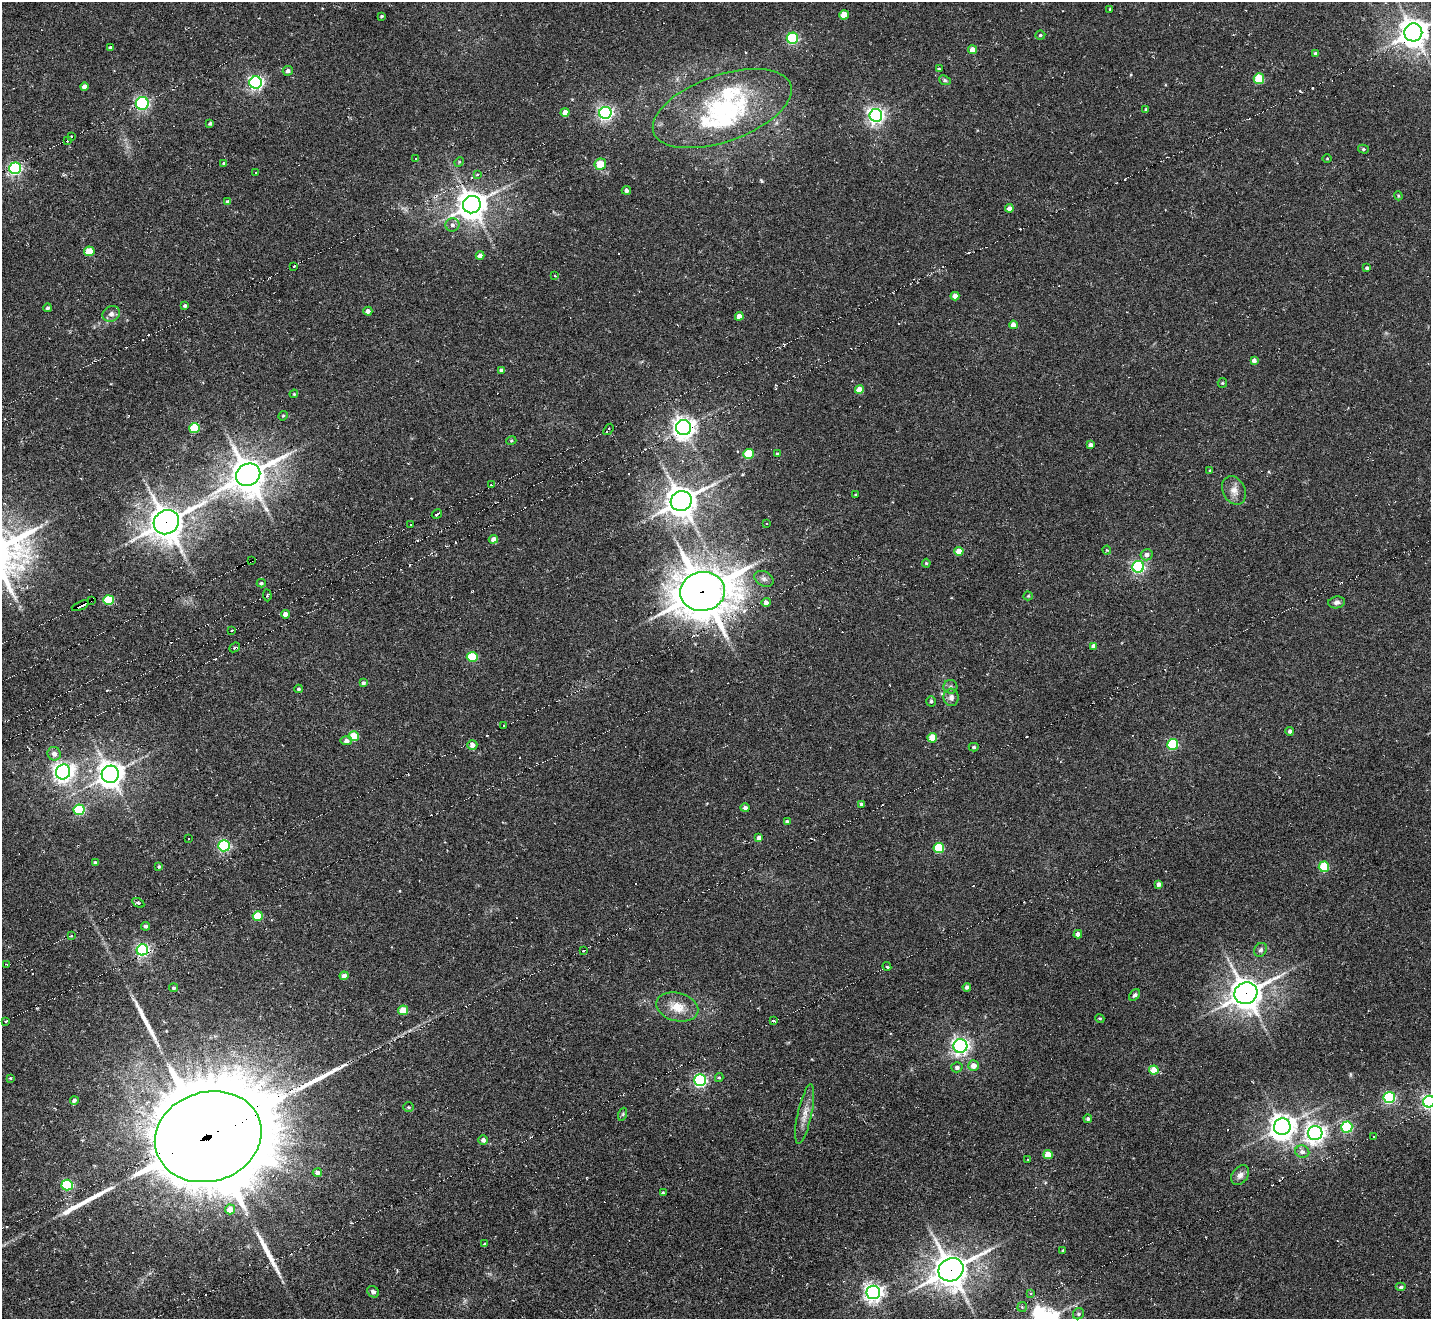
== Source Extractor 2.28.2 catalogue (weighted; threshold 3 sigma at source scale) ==
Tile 7 of 4 x 4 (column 3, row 2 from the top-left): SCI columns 2889-4317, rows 2932-4248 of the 5747 x 5738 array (HDU 1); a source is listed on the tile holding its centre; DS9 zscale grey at full resolution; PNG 1433 x 1321 px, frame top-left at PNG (2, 2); each listed source drawn as its Kron ellipse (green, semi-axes under 4 px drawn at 4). Shown black and unused: <1% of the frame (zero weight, under 6 of 11 exposures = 2% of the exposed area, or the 3 px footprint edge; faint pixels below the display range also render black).
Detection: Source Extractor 2.28.2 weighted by HDU 2 'WHT'; one run over the whole footprint, this tile lists its part. Background -0.42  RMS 0.008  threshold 0.0326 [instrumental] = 3 sigma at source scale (4.09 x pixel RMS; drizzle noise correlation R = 1.36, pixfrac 0.8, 0.05/0.05 arcsec/px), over >= 5 px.
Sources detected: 215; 27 cosmic-ray / hot-pixel residue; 5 long thin detections or spike segments (spike, bleed or trail) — neither listed nor drawn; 2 inside a brighter listed object's ellipse — not listed separately; the other 181 listed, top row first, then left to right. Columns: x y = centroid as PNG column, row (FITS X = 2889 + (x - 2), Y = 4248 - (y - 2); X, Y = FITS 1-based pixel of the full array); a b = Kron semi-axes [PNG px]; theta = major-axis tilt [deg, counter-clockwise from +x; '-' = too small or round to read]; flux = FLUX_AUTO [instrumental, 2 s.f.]
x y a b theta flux
1110 9 3 3 - 0.65
844 15 5 4 - 12
382 16 3 3 - 0.96
1413 32 9 9 - 1000
1040 35 5 4 - 1
792 38 5 5 - 87
110 48 3 3 - 1.3
972 50 4 4 - 6.7
1315 53 4 4 - 0.8
939 69 3 3 - 0.78
288 71 5 5 - 2.5
1259 79 5 5 - 32
945 80 6 4 -23 1.2
256 82 6 6 - 200
84 87 4 4 - 4
142 103 6 6 - 120
722 108 73 33 20 110
1146 109 3 3 - 1
565 112 4 4 - 5.7
605 113 6 6 - 210
876 115 6 6 - 260
210 123 3 3 - 1.2
71 137 3 2 - 2.1
67 141 3 2 - 0.77
1363 149 5 4 - 1.2
1327 158 5 3 - 0.64
415 159 3 3 - 1.8
459 162 5 4 - 0.84
224 163 4 3 - 1
600 164 6 5 - 17
15 168 6 6 - 150
255 173 3 3 - 1.5
477 175 4 3 - 1.2
626 190 4 4 - 2.5
1398 196 4 3 - 0.84
228 202 4 4 - 2.4
472 205 9 8 - 1100
1009 208 4 4 - 3.8
452 225 7 6 - 2.6
89 251 5 5 - 17
480 256 4 4 - 5.1
294 266 3 2 - 1.2
1367 268 4 3 - 1.1
555 276 3 2 - 0.41
955 296 4 4 - 4.8
185 305 4 4 - 1.4
48 308 4 4 - 1.6
368 311 4 4 - 2.9
111 314 9 7 28 3.2
739 316 4 4 - 4.9
1013 325 4 4 - 5.9
1254 360 4 4 - 2.7
501 370 4 4 - 1.7
1222 383 5 4 - 0.85
859 389 4 4 - 9.9
294 394 4 4 - 0.77
283 416 5 4 - 0.87
194 428 5 5 - 35
684 428 7 7 - 540
608 429 6 3 55 4.1
511 441 5 3 - 0.73
1090 445 4 4 - 2.9
748 454 5 5 - 31
777 454 3 3 - 0.84
1210 470 4 2 - 0.62
248 475 12 11 - 1700
491 485 3 2 - 0.94
1234 490 15 11 -63 6.1
856 495 3 2 - 0.61
681 501 10 10 - 1100
437 514 5 3 - 1.8
166 522 13 11 33 1300
411 524 2 2 - 0.72
767 524 3 2 - 0.86
493 539 4 4 - 4.3
1107 550 4 4 - 0.76
959 551 4 4 - 10
1147 555 6 5 - 3
252 560 3 2 - 11
926 563 4 4 - 0.91
1138 567 6 6 - 150
764 579 10 7 -27 3
261 583 4 4 - 1
703 591 22 19 8 2400
267 595 6 2 -85 1
1028 596 4 4 - 0.78
91 600 3 2 - 12
108 600 5 5 - 31
766 602 5 4 - 3
1337 602 8 6 8 2.3
80 606 9 3 24 14
285 614 4 4 - 4.6
231 630 3 2 - 0.85
1094 646 4 4 - 2.9
235 647 5 4 - 1.9
472 657 5 5 - 33
363 683 4 3 - 1.8
950 687 7 7 - 2
299 689 4 4 - 1.2
951 697 8 7 - 3.8
931 701 5 4 - 1.4
504 725 3 2 - 0.97
1290 731 4 4 - 2.3
354 736 5 5 - 25
932 738 5 4 - 16
346 741 6 4 7 2.9
1173 744 5 5 - 64
472 745 5 5 - 3.4
974 747 5 4 - 1.2
54 754 7 6 - 4.4
63 772 7 7 - 430
110 774 8 8 - 690
861 804 4 4 - 1.7
745 808 5 4 - 2.3
79 810 5 5 - 57
787 822 4 3 - 2
759 838 4 4 - 3.2
188 839 3 3 - 2.5
224 846 6 5 - 110
939 848 5 5 - 37
95 862 4 3 - 1
159 867 4 3 - 1.1
1324 867 5 5 - 40
1159 884 4 4 - 3
138 903 6 3 -29 1.4
258 916 5 4 - 25
146 926 4 4 - 1.7
1078 934 4 4 - 3.9
72 935 4 3 - 1.3
142 950 6 5 - 170
1260 950 7 6 - 2
583 951 3 2 - 0.72
7 964 3 2 - 1.3
887 967 4 3 - 1.3
344 976 4 4 - 3.8
967 987 4 4 - 2.1
174 988 4 4 - 1.4
1246 993 12 10 27 1100
1134 995 6 4 48 1.5
677 1007 21 14 -14 13
403 1010 5 4 - 17
1100 1018 5 4 - 0.87
6 1021 4 3 - 1.1
773 1021 4 3 - 1.9
960 1046 7 7 - 260
973 1066 5 5 - 6.4
957 1067 5 5 - 2.4
1154 1070 5 4 - 16
719 1077 4 4 - 0.91
10 1078 3 3 - 0.64
700 1080 6 6 - 160
1389 1098 5 5 - 97
74 1100 4 3 - 1.8
1429 1102 6 6 - 220
408 1107 5 4 - 0.99
623 1114 6 4 71 1.1
805 1114 30 7 78 8
1088 1119 4 4 - 1.3
1282 1127 8 8 - 700
1347 1127 5 5 - 73
1315 1133 7 7 - 360
208 1137 54 44 17 15000
1374 1137 3 2 - 1.6
483 1140 5 4 - 3
1302 1152 7 6 - 3
1048 1155 5 4 - 16
1028 1160 2 2 - 0.57
317 1173 4 4 - 2.5
1240 1175 11 8 53 4.2
67 1185 5 5 - 70
663 1192 4 4 - 0.8
230 1209 5 5 - 10
485 1244 3 3 - 0.89
1063 1250 3 3 - 0.71
951 1270 13 11 30 1300
1401 1287 5 4 - 1.8
373 1292 6 5 - 2.3
873 1292 7 6 - 370
1031 1294 3 3 - 3.5
1022 1307 5 5 - 1
1078 1314 6 5 - 1.6
Overlapping masked pixels (flux is a lower limit): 8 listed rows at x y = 166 522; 252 560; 703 591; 91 600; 80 606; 1246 993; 208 1137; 951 1270
Isophote crosses this tile's border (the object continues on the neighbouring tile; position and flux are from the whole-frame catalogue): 2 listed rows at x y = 1413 32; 1429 1102